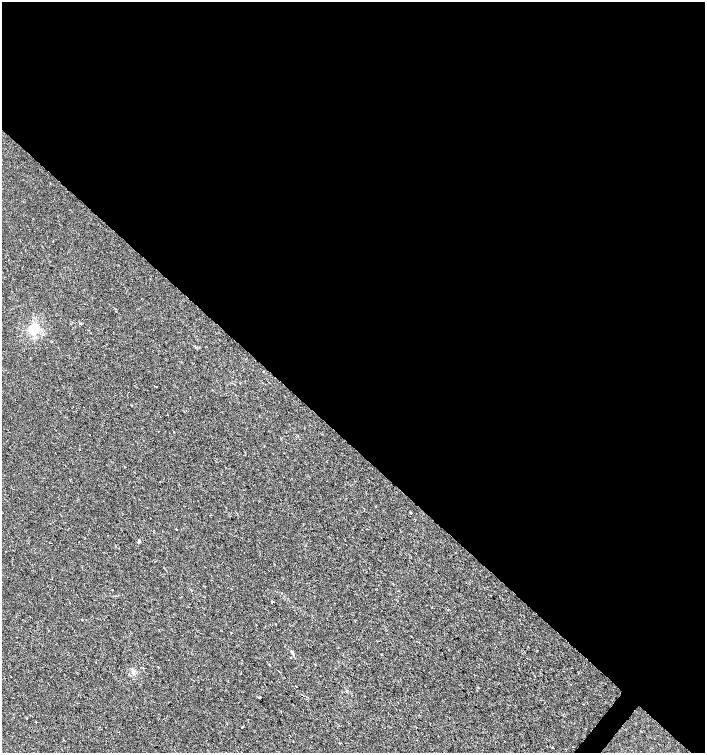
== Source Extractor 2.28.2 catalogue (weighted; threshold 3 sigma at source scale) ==
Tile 3 of 4 x 4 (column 3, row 1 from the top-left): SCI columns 3047-4452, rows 4505-6005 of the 6028 x 6010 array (HDU 1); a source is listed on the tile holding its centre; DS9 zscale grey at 2 x 2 block average (1 PNG px = mean of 2 x 2 image px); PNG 707 x 755 px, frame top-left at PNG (2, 2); no overlay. Shown black and unused: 60% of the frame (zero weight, under 2 of 3 exposures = <1% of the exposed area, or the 3 px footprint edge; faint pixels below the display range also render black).
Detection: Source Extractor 2.28.2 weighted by HDU 2 'WHT'; one run over the whole footprint, this tile lists its part. Background 2.31e-04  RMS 0.0021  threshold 0.00961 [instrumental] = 3 sigma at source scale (4.5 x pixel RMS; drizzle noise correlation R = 1.50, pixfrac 1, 0.0396/0.0396 arcsec/px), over >= 5 px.
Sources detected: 14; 1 cosmic-ray / hot-pixel residue — not listed; the other 13 listed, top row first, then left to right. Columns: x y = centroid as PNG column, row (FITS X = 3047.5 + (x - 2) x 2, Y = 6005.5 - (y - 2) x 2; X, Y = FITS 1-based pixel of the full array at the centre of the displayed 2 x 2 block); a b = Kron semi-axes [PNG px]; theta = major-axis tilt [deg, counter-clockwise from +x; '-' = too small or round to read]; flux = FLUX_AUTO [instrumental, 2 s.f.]
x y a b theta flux
34 329 3 3 - 71
263 371 3 2 - 0.32
156 387 2 2 - 1.1
298 436 2 2 - 0.41
411 513 2 2 - 0.7
176 529 2 2 - 0.25
139 541 3 3 - 0.66
272 602 2 2 - 0.78
448 610 3 2 - 0.2
82 620 2 2 - 0.34
303 695 2 2 - 0.27
259 698 2 2 - 3
242 727 2 2 - 0.58
Diffuse or blended objects may show on this block-average render without a row.